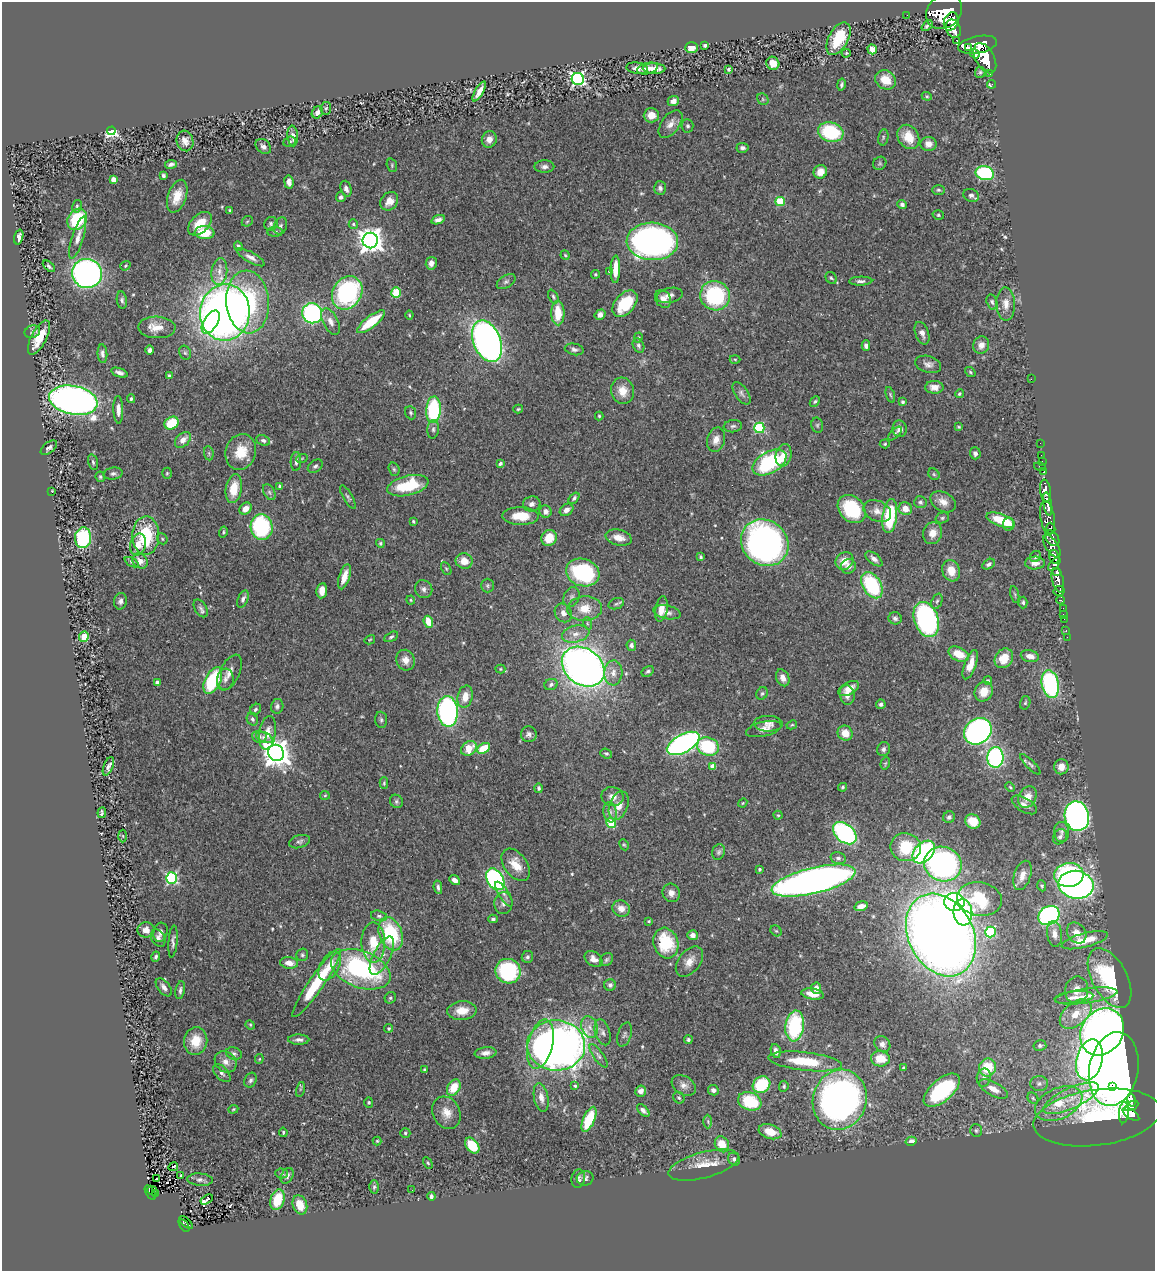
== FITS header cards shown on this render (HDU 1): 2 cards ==
NAXIS1  =                 1153
NAXIS2  =                 1269

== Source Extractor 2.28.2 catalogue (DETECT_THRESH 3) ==
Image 1153 x 1269 px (HDU 1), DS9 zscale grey, 1 PNG px = 1 image px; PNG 1157 x 1273 px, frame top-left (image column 1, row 1269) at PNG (2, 2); each listed source drawn as its Kron ellipse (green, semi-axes under 4 px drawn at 4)
Background 0.7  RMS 0.03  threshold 0.0896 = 3 sigma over >= 5 px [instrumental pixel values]
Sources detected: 539; of the 539, the 500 brightest by FLUX_AUTO listed and drawn (39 fainter detections omitted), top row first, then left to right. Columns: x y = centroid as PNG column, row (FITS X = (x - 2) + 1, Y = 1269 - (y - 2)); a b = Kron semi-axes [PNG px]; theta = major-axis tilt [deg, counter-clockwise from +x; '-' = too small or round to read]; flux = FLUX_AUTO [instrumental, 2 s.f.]
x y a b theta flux
944 12 19 16 37 4500
907 15 2 2 - 5.7
951 21 9 7 68 2200
927 26 6 3 42 4.6
953 29 9 7 -66 1900
838 39 18 9 61 74
957 40 3 3 - 110
705 45 4 3 - 4
978 45 20 8 11 3300
691 48 6 5 - 16
968 48 3 3 - 180
872 49 5 4 - 15
846 53 4 3 - 2.5
975 54 5 3 - 420
985 58 16 9 -61 3300
773 63 7 6 - 24
637 68 11 5 -7 10
654 68 11 5 -2 18
647 69 10 5 15 13
729 69 4 4 - 5
980 72 5 5 - 3.6
990 73 3 3 - 63
578 79 6 6 - 530
886 80 11 9 -32 35
992 84 4 3 - 13
841 85 6 4 79 4.7
479 91 11 4 60 16
927 96 5 4 - 2.6
763 99 6 5 - 3.3
673 101 5 5 - 13
326 108 6 5 - 3.6
317 112 6 5 - 14
651 115 7 7 - 23
670 124 16 9 53 16
688 126 6 6 - 4.5
111 131 4 4 - 480
831 132 13 9 -15 150
293 136 10 5 -85 9.7
883 137 8 5 80 4.1
908 137 13 10 -58 42
489 139 8 7 - 15
185 141 10 8 -75 14
290 142 6 5 - 3.8
928 144 8 7 - 15
263 146 9 6 -42 9
742 148 6 5 - 5.6
880 163 7 6 - 3.9
171 164 6 4 10 5.7
392 165 7 5 -73 3.5
544 167 10 6 0 8.5
820 172 7 6 - 21
985 173 9 6 -13 250
163 176 3 3 - 4.6
114 180 4 4 - 24
289 182 7 4 -80 10
660 188 7 6 - 6.2
346 189 8 5 -72 8
938 190 6 5 - 3.6
971 195 8 6 -24 7
177 196 17 9 71 34
341 197 5 4 - 5.2
389 201 10 8 50 19
780 201 5 4 - 84
902 204 5 4 - 5
77 206 6 5 - 3.5
230 210 4 3 - 2.5
938 215 6 4 -15 3.1
77 219 11 9 54 110
438 220 7 4 19 9.1
247 221 6 4 43 2.8
200 224 14 9 45 44
271 224 7 6 - 4.7
353 224 5 4 - 4.9
280 226 9 6 70 5.4
275 232 8 5 0 4.5
205 233 10 6 -3 63
19 237 7 4 74 9.6
78 238 22 5 73 15
370 240 8 7 - 2100
652 241 26 18 -3 810
238 246 5 4 - 4.3
565 255 5 4 - 2.6
251 257 15 5 -29 10
431 263 6 5 - 9.9
49 266 7 3 -42 3.8
125 266 5 4 - 2.8
615 269 14 5 89 33
219 271 13 8 83 15
610 271 4 3 - 5.1
87 273 15 14 - 790
596 274 5 4 - 2.6
831 278 6 5 - 3.4
861 281 11 4 2 6.1
506 282 10 6 31 5.7
347 293 17 14 57 320
396 293 5 5 - 59
670 295 13 7 11 11
715 296 15 14 - 190
553 297 7 4 -65 4
663 299 9 7 -56 14
122 300 8 5 -82 5.7
248 302 31 21 -86 200
992 302 8 5 -74 4.7
625 304 15 10 50 81
1006 304 17 9 -89 19
225 312 28 25 85 1700
312 313 10 10 - 320
558 313 12 6 -89 50
409 315 4 4 - 2.1
600 315 5 5 - 12
331 321 14 7 -63 14
211 322 13 7 57 95
371 322 17 5 38 65
157 327 19 11 -2 28
32 332 8 6 23 6
922 333 12 6 -69 12
638 337 5 4 - 2.9
39 338 19 7 62 39
487 341 22 13 -68 1100
638 345 8 5 -65 5.4
981 345 8 8 - 14
866 346 5 4 - 7.9
574 349 9 5 -10 6.5
150 350 4 4 - 5.4
185 353 7 5 -67 4.1
102 354 9 5 -86 7.1
735 359 5 3 - 2.2
928 364 13 8 -16 11
970 372 6 4 -39 2.7
119 373 8 4 -19 7.7
169 376 4 3 - 4.6
1031 379 2 2 - 29
934 387 9 6 -1 15
623 391 13 11 -75 29
741 393 13 6 -56 7.9
959 394 4 4 - 3.5
890 395 8 4 -72 2.8
131 399 4 3 - 3.6
73 400 24 14 -11 1400
815 402 6 4 49 3.5
903 402 4 4 - 3.8
518 409 5 3 - 2.8
118 410 14 5 -88 13
433 410 13 7 87 190
411 413 7 5 -67 3.8
599 416 4 4 - 2.7
171 423 7 6 - 73
817 425 8 5 -77 3.8
733 426 9 6 8 6
959 427 4 3 - 2.6
759 428 5 5 - 180
433 429 9 6 84 6.1
900 429 8 7 - 11
895 433 9 4 45 4.1
183 440 9 6 43 17
263 440 7 5 -24 5.8
716 440 12 9 73 17
1040 443 2 2 - 9.3
885 444 5 4 - 2.7
49 448 9 5 39 5.3
241 452 18 15 71 49
209 453 7 5 -83 3.9
975 453 6 5 - 6.3
784 455 11 7 75 26
1041 455 2 2 - 7.9
302 458 6 3 19 2.4
296 461 9 5 87 8.3
1042 461 2 2 - 7.6
93 462 8 5 -74 4.3
769 463 18 10 29 220
500 464 4 3 - 4.4
315 466 8 5 35 4.7
1040 467 6 3 -14 74
394 469 7 5 -71 3.8
1044 472 3 3 - 30
167 473 5 4 - 2.8
113 474 9 6 10 6.2
934 474 6 5 - 3.4
100 477 5 4 - 3.2
280 486 4 4 - 7
408 486 21 10 13 100
234 489 14 8 80 44
1045 491 11 5 -82 1200
52 492 3 2 - 25
269 492 8 5 -60 5.4
348 497 13 4 -60 5.3
574 498 6 4 51 4.6
920 502 6 6 - 4.5
943 502 13 9 -31 18
532 504 9 7 16 9.6
1048 504 12 4 -81 1100
246 509 6 5 - 16
852 509 16 12 -46 130
905 509 7 6 - 19
567 510 7 5 35 11
545 511 6 6 - 12
877 511 14 10 -24 18
521 516 18 9 -1 45
890 516 17 7 83 140
942 518 7 5 16 3.5
1048 518 17 7 -80 810
1001 520 15 6 -19 63
413 521 4 3 - 2.8
1009 524 6 5 - 13
262 527 13 11 -76 190
1051 528 6 4 -74 380
223 532 5 4 - 3.1
933 533 11 9 73 20
146 535 19 13 88 120
83 538 10 8 84 180
549 538 8 7 - 40
619 538 13 7 -14 21
1052 538 9 6 -53 410
162 539 6 5 - 2.8
380 543 4 4 - 3.2
765 543 25 22 -40 870
138 545 11 8 72 22
1052 546 13 6 -57 1100
1035 556 6 5 - 5
701 557 4 3 - 3.1
1054 557 7 5 -72 1300
874 559 10 5 -39 8.9
140 561 8 6 -44 12
464 561 8 7 - 25
844 561 9 8 - 26
131 562 7 4 -28 3
1035 563 10 6 1 13
988 564 7 5 31 5.7
1054 564 8 4 50 850
848 566 7 7 - 11
446 569 7 4 -62 3
951 571 11 8 -70 26
1057 571 4 3 - 480
583 573 17 13 -18 230
344 577 13 5 72 24
1058 580 12 5 -76 1000
872 585 14 9 -59 170
487 586 7 6 - 4.2
424 589 9 8 - 8.9
322 591 8 5 82 18
1059 591 5 5 - 210
1015 594 8 3 -76 3.2
572 597 10 7 66 8.6
243 599 9 5 67 5.8
411 600 4 4 - 2.1
1060 600 4 3 - 110
120 601 8 6 79 8.5
937 601 8 5 69 4.3
1023 603 6 4 88 4.1
616 604 8 5 18 4.5
201 608 10 6 -59 6.6
1063 608 3 2 - 20
585 609 17 12 3 37
661 609 13 6 80 22
667 612 14 6 -12 11
563 613 10 8 -57 12
1063 614 2 2 - 6.6
895 618 6 6 - 5.7
926 619 18 12 -71 410
1064 619 2 2 - 8.2
428 622 6 4 -70 38
587 623 6 4 -72 2.8
1066 631 3 2 - 9.3
576 634 14 8 14 17
84 637 5 4 - 35
391 637 7 4 29 4
1067 637 2 2 - 2.4
370 640 5 4 - 2.2
631 645 5 4 - 6.8
959 654 11 6 -26 37
1030 656 9 6 -12 16
1004 658 10 8 53 44
405 660 10 9 - 16
970 665 15 6 69 27
583 667 23 18 -37 1700
500 669 5 4 - 2.4
648 671 6 5 - 4.2
230 673 19 10 64 19
613 673 12 9 87 17
783 678 9 6 -65 13
225 679 10 8 84 9.6
213 680 14 7 63 140
988 681 4 4 - 2.7
157 682 4 3 - 6.3
551 684 6 5 - 5.3
1050 684 14 8 -79 280
849 689 11 6 28 23
984 692 10 9 - 30
762 693 6 5 - 3.8
847 695 10 7 -80 15
465 697 11 7 77 26
1025 703 7 5 73 3.3
881 704 5 4 - 5.4
277 706 7 6 - 6.1
255 710 6 5 - 5.2
448 711 15 10 -86 470
252 719 7 5 -63 5.4
381 720 8 6 -85 4.9
768 724 14 8 -1 12
792 725 5 4 - 2.5
764 729 18 7 13 16
978 731 15 12 40 900
268 733 17 8 81 20
845 733 8 7 - 24
529 734 8 8 - 7.4
259 736 7 6 - 8.7
264 737 8 5 -21 7.3
683 743 18 9 28 660
708 747 11 9 -18 130
469 748 8 6 36 41
484 748 7 5 30 52
883 749 7 6 - 5.6
276 753 8 8 - 2600
606 753 6 5 - 3.7
995 757 10 8 89 360
885 763 6 4 71 2.4
1030 764 13 4 -45 5.7
108 766 10 4 69 8.8
712 767 4 4 - 32
1061 767 7 7 - 19
384 783 5 4 - 3.2
843 787 4 3 - 3.2
1010 787 5 3 - 2.3
539 788 5 4 - 3.6
325 795 5 4 - 2.3
612 797 11 9 -12 16
1027 797 11 8 59 22
396 801 7 6 - 4.5
743 803 5 4 - 2.2
1024 805 14 7 -32 12
619 806 15 9 69 25
610 812 10 6 -82 9.1
102 813 5 3 - 3.6
778 815 4 4 - 2.5
1077 816 15 12 -78 820
949 817 6 5 - 4.9
973 821 8 7 - 34
611 823 5 4 - 92
1062 832 10 7 -85 9.3
845 833 13 9 -41 320
123 836 6 4 -88 2.5
1060 837 8 6 53 6
300 842 11 6 16 6.3
624 845 6 4 -64 2.8
906 847 15 14 - 78
719 852 8 6 73 5.1
924 852 13 9 47 290
838 858 8 6 -15 5.7
943 864 19 17 -23 560
516 865 18 11 -53 35
759 869 3 3 - 2.9
1022 875 15 8 72 19
1069 875 14 12 5 250
172 878 5 5 - 280
495 879 12 8 -58 430
455 880 6 4 -37 10
814 881 43 13 13 1800
1076 885 18 14 -9 940
1042 886 6 4 -71 3.2
438 887 7 4 -80 5.7
671 893 9 8 - 14
504 894 14 5 -58 8.8
980 899 22 16 -9 120
954 902 10 9 - 310
503 903 11 9 84 11
861 906 7 4 15 17
621 908 9 8 - 16
963 912 13 9 -85 150
379 916 8 5 -14 5.1
1049 916 11 9 31 500
493 919 5 3 - 4.2
649 921 4 4 - 2.2
146 930 8 7 - 17
776 931 6 5 - 3.2
160 932 10 7 75 9.7
990 932 5 5 - 170
1077 933 11 9 -54 20
391 934 17 11 -70 140
1054 934 13 7 -84 14
692 935 5 5 - 9.5
941 935 43 32 -63 3300
158 938 9 6 -61 8.2
1085 940 24 7 15 53
173 941 16 4 85 7.5
373 943 20 12 -89 50
666 943 15 12 -73 110
302 955 6 5 - 4
382 956 21 8 63 23
156 957 5 4 - 5
527 957 6 5 - 5.1
594 959 10 7 -36 14
606 960 7 5 45 4.2
689 961 17 10 50 21
289 963 9 6 -7 17
330 966 16 9 60 27
361 969 31 18 -20 350
508 971 13 12 - 190
1110 978 33 17 -62 220
317 983 41 7 55 130
610 985 6 5 - 4.9
164 987 10 6 -52 9.9
816 988 5 5 - 15
180 990 9 4 78 5.9
1077 990 13 11 79 22
813 994 11 5 -9 26
1086 996 31 7 8 32
1074 997 19 6 7 15
390 998 6 5 - 4
462 1011 14 9 5 31
1076 1014 18 11 39 36
250 1025 5 4 - 2.4
795 1026 15 9 84 190
590 1027 11 8 -69 15
389 1028 4 4 - 2.9
603 1032 13 7 -73 10
1102 1032 25 20 57 1200
625 1034 12 6 72 6.1
299 1040 10 5 -1 8.6
688 1040 4 4 - 4.1
196 1041 14 11 83 44
540 1044 25 12 76 170
882 1044 8 7 - 9.8
556 1045 29 25 -2 1500
1040 1046 6 5 - 4.4
776 1051 7 5 -76 12
234 1053 8 6 -21 5.1
486 1053 11 5 6 12
598 1056 14 5 -55 7.3
880 1058 9 8 - 38
259 1059 5 4 - 2.3
1089 1060 21 13 76 880
805 1061 37 9 -6 87
226 1062 12 9 -41 14
987 1067 9 8 - 61
904 1068 4 3 - 6.4
424 1069 3 2 - 2.6
1114 1069 37 24 79 2200
222 1073 11 6 -46 6.3
984 1077 9 7 78 7.1
251 1080 8 6 64 5.6
1039 1084 9 7 1 7.9
684 1085 13 9 -32 12
761 1085 9 8 - 110
575 1086 4 4 - 3.9
784 1086 5 4 - 3.4
1112 1086 2 2 - 1200
454 1088 8 6 58 44
300 1089 7 4 75 3.3
994 1089 16 7 -28 20
713 1090 5 5 - 7.2
942 1090 22 11 41 200
641 1091 5 5 - 11
541 1098 14 7 -79 14
679 1098 6 5 - 3.4
1033 1098 6 5 - 3.6
1071 1098 30 10 25 48
840 1100 30 26 71 830
1131 1100 7 3 -79 190
750 1101 12 9 -20 97
369 1102 5 4 - 2.9
1059 1104 25 15 24 65
1131 1106 7 3 29 220
233 1109 5 3 - 2.2
643 1110 7 4 -45 7.2
446 1113 17 13 -62 26
1124 1113 11 5 84 500
1131 1114 10 4 -36 680
1097 1117 64 28 8 320
589 1119 13 5 66 82
708 1121 7 3 -89 3
976 1130 6 6 - 3.8
283 1132 4 3 - 2.9
770 1132 12 7 -19 35
405 1133 5 4 - 3.3
377 1141 4 4 - 2.3
911 1141 5 4 - 9.9
722 1144 8 6 -58 32
472 1146 9 6 -52 74
734 1159 7 5 -52 5.9
428 1163 6 4 -59 2.9
704 1165 36 13 15 45
173 1167 5 3 - 61
282 1173 6 5 - 3.7
181 1176 3 3 - 2.4
287 1176 8 5 59 7
585 1178 8 7 - 6.7
156 1179 2 2 - 2.2
578 1179 9 6 80 6.9
200 1180 13 6 -5 6.9
374 1187 6 4 88 3.7
412 1190 2 2 - 2.2
152 1191 5 3 - 19
150 1192 8 3 -59 48
155 1194 3 3 - 28
431 1196 4 4 - 5
207 1200 7 4 31 46
278 1200 10 7 71 65
300 1205 10 7 -70 37
186 1222 8 3 -41 33
184 1225 7 3 -57 52
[39 fainter detections neither listed nor drawn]